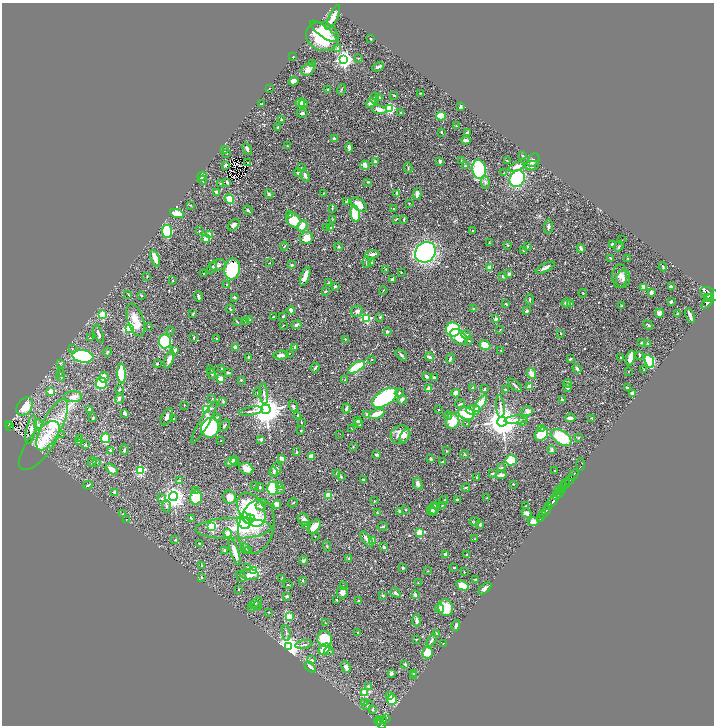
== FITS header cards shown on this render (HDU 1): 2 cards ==
NAXIS1  =                 1424
NAXIS2  =                 1447

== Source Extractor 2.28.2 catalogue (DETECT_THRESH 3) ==
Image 1424 x 1447 px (HDU 1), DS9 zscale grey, zoomed out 1/2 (1 PNG px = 2 x 2 image px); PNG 716 x 728 px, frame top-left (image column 1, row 1446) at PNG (2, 3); each listed source drawn as its Kron ellipse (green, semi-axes under 4 px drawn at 4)
Background 0.711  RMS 0.02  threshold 0.0597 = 3 sigma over >= 5 px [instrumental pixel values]
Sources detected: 644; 54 cannot appear on this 1/2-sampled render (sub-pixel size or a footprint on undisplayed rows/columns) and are neither listed nor drawn; of the other 590, the 500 brightest by FLUX_AUTO listed and drawn (90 fainter detections omitted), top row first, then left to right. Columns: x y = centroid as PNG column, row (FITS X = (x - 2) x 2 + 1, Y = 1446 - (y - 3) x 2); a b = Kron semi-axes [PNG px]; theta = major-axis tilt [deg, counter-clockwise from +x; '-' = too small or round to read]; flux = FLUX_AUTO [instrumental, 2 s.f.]
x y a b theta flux
333 17 14 3 63 35
323 31 16 5 -38 51
322 36 16 14 -23 220
371 39 2 2 - 4.2
338 49 4 3 - 5.8
293 57 2 2 - 2.6
358 58 3 2 - 2.2
344 60 4 4 - 1800
313 63 3 2 - 1.9
378 67 6 2 24 10
308 69 7 5 41 29
294 81 5 4 - 26
269 88 2 2 - 2.2
341 89 5 2 - 4.2
328 90 2 2 - 7.2
420 93 3 2 - 2
394 95 2 2 - 8.2
375 98 5 2 - 5
379 98 3 3 - 5.7
300 103 5 4 - 21
371 103 5 4 - 26
261 104 3 2 - 3.3
303 104 4 2 - 3.8
460 107 4 2 - 6.6
379 109 8 4 -11 30
390 109 3 3 - 340
302 113 5 4 - 9.4
400 113 2 2 - 3
441 116 5 4 - 120
281 119 3 2 - 5.5
457 126 3 2 - 2.7
278 127 4 2 - 7.5
442 132 2 2 - 4.3
467 133 3 2 - 15
334 138 3 2 - 18
466 140 5 3 - 9.9
287 146 2 2 - 2
349 148 5 2 - 14
247 149 6 3 -64 10
224 150 3 2 - 5.6
226 153 2 2 - 2
523 156 3 2 - 2.3
533 160 7 5 54 15
440 161 4 3 - 7.4
461 161 4 2 - 2.4
508 161 3 2 - 3
248 162 2 2 - 2.5
375 162 3 2 - 14
226 165 4 2 - 3.4
365 165 5 3 - 23
465 166 3 3 - 5.4
532 166 7 4 9 16
516 167 8 3 21 36
301 168 4 2 - 2.4
408 168 5 2 - 3.5
479 169 10 6 -82 320
298 173 4 3 - 5.6
504 173 3 2 - 2.1
202 176 5 3 - 21
305 176 6 3 -70 15
517 179 8 7 - 290
203 180 4 2 - 4.8
227 182 4 3 - 6.3
368 182 3 2 - 4
485 182 7 4 -83 8.1
220 183 3 2 - 1.8
217 192 3 2 - 19
397 193 3 3 - 8.4
269 194 4 3 - 7.1
323 194 3 2 - 2.2
417 194 6 4 74 17
229 199 5 4 - 50
346 201 3 2 - 1.9
409 203 2 2 - 2
190 205 3 2 - 2.8
359 205 9 5 -40 43
332 209 2 2 - 2.9
393 209 2 2 - 2.5
248 210 5 2 - 5.4
177 213 7 3 -17 59
355 214 8 4 -78 170
290 215 4 3 - 4.4
332 219 3 2 - 1.8
396 219 3 2 - 3.4
404 219 2 2 - 3.6
293 220 7 6 - 71
234 225 7 4 43 15
302 226 6 4 61 38
548 226 7 3 84 13
327 227 3 2 - 2.1
330 228 3 3 - 3.3
473 230 3 2 - 2.6
167 231 6 5 - 240
199 231 3 2 - 3.1
209 235 2 2 - 89
306 238 7 6 - 48
206 239 4 3 - 33
622 240 2 2 - 2
489 243 3 3 - 3.5
612 244 3 2 - 11
508 245 4 2 - 3
284 246 4 2 - 2.3
527 246 4 3 - 3.3
619 246 5 3 - 4.5
339 247 4 4 - 3.9
581 249 4 3 - 11
523 251 3 3 - 4.8
425 252 11 9 43 1100
372 254 7 3 8 16
155 258 9 3 -68 60
610 258 3 2 - 3.8
628 258 3 2 - 2.4
366 262 6 3 89 6.6
269 263 2 1 - 2
372 263 3 2 - 3.5
218 265 8 5 16 15
292 265 3 2 - 7
212 267 6 4 66 9.4
663 267 4 2 - 4.4
490 268 2 2 - 50
545 268 10 3 26 14
232 269 10 8 79 240
386 269 3 2 - 2.1
401 272 2 2 - 2.4
203 273 2 2 - 2.8
509 274 3 2 - 14
147 276 3 2 - 3.9
305 276 10 3 71 37
503 276 3 3 - 5.7
619 276 12 7 88 22
392 279 3 2 - 6.9
623 279 9 7 76 18
173 281 3 2 - 2.1
329 283 4 3 - 4.4
227 284 2 2 - 5.2
335 286 3 3 - 6.7
644 287 3 3 - 30
671 287 3 3 - 11
383 290 4 2 - 3
325 291 3 2 - 4.5
651 292 4 3 - 10
583 293 4 2 - 2.6
128 294 3 2 - 2.6
710 294 10 5 -27 5000
141 295 4 3 - 3.4
198 296 5 3 - 8.9
234 297 2 2 - 6
707 297 3 2 - 880
530 300 5 2 - 5.2
708 301 9 4 58 3800
671 302 3 2 - 12
566 303 4 4 - 8.1
506 304 2 2 - 3.6
570 304 4 3 - 9
622 306 3 2 - 2.7
473 308 3 2 - 3.1
230 309 4 2 - 4.6
291 310 4 3 - 11
357 311 6 5 - 11
526 311 3 2 - 9.3
659 313 4 4 - 13
677 313 2 2 - 2.2
193 314 3 2 - 3.1
103 315 3 3 - 250
283 316 3 2 - 5.2
690 316 8 2 -68 29
273 317 2 2 - 4.8
380 317 2 2 - 5.6
366 318 3 3 - 340
250 319 3 2 - 2.1
496 319 4 3 - 9.7
136 320 17 8 -71 64
246 321 3 3 - 4.2
237 322 3 2 - 3.4
283 325 4 2 - 2.4
296 325 5 3 - 8.8
648 325 5 2 - 4.1
149 326 2 2 - 2.6
130 328 3 3 - 560
453 329 7 7 - 320
500 330 3 3 - 1.9
170 331 3 2 - 2.1
387 332 2 2 - 12
98 333 9 2 -69 12
561 333 2 2 - 3.1
466 335 5 3 - 5.6
194 337 4 2 - 3.3
459 337 10 6 -40 63
90 338 3 2 - 1.8
216 339 2 2 - 3.4
345 339 2 2 - 2.9
165 341 7 6 - 290
469 341 2 2 - 2.6
642 342 3 2 - 5.4
648 343 2 2 - 2.8
485 345 5 4 - 56
235 347 4 3 - 19
295 347 3 3 - 7.6
72 349 3 3 - 3
175 350 3 2 - 19
501 350 2 2 - 3.3
107 352 4 3 - 3.7
289 354 2 2 - 1.9
281 355 7 3 4 17
401 355 6 3 -46 7
639 355 3 2 - 4
83 356 10 6 -8 410
248 357 3 2 - 5.7
429 357 4 3 - 11
621 357 2 2 - 4.6
631 358 7 3 77 55
169 359 9 4 70 19
372 359 2 2 - 2.7
450 359 5 2 - 10
570 359 3 3 - 4.3
649 361 7 4 -68 270
61 363 4 2 - 3.2
157 364 2 2 - 5.2
357 367 9 4 32 160
221 368 3 2 - 2.5
315 368 5 2 - 8.2
211 369 3 2 - 2.6
577 369 5 3 - 12
644 370 3 2 - 2.3
628 371 2 2 - 1.8
228 372 3 2 - 5.2
60 373 4 3 - 3
121 374 10 4 -89 150
211 374 5 2 - 5
531 374 5 3 - 33
426 376 4 3 - 8.8
61 377 5 2 - 3.1
104 377 5 4 - 27
434 377 3 2 - 7.9
221 378 3 3 - 35
241 380 3 3 - 3.9
345 380 3 3 - 4.2
101 383 6 5 - 160
568 383 4 2 - 2.8
515 385 8 2 -43 7.6
530 387 2 2 - 77
568 387 2 2 - 33
473 388 3 3 - 4.9
627 388 2 2 - 4.5
119 389 3 2 - 4.6
429 389 2 2 - 77
484 389 4 3 - 7.8
505 389 4 2 - 4.9
51 391 2 2 - 57
257 393 3 2 - 2
399 393 4 4 - 5.9
456 393 4 3 - 32
633 393 4 2 - 16
264 394 10 3 -83 12
73 397 9 5 2 25
119 398 5 4 - 8.2
385 398 14 7 33 520
212 399 3 2 - 2.4
402 400 5 3 - 11
562 400 3 2 - 5.5
223 401 3 2 - 4.8
480 403 10 4 55 56
460 404 5 2 - 5.1
184 405 2 2 - 2.3
25 406 10 7 53 73
293 406 6 4 -69 7.6
500 406 11 3 -85 14
346 408 5 3 - 9.4
89 409 4 2 - 5.4
207 409 3 3 - 280
266 409 5 5 - 7900
439 409 2 2 - 2.1
473 410 7 5 5 22
251 411 11 3 10 11
527 411 6 5 - 16
125 413 4 2 - 11
466 413 8 6 -19 200
377 414 8 3 20 63
298 415 3 2 - 6.5
367 415 4 3 - 9.6
448 415 4 3 - 3.7
167 417 9 5 63 15
217 417 3 3 - 3.1
93 418 3 2 - 3.4
570 418 5 3 - 19
592 418 2 2 - 6.3
173 419 3 2 - 2.6
516 420 12 3 5 16
358 421 4 3 - 15
452 421 7 7 - 81
502 421 5 5 - 8500
522 421 3 2 - 2.7
204 422 24 4 60 53
301 422 2 2 - 3.5
359 423 4 3 - 12
8 424 4 2 - 75
38 424 5 3 - 5.3
467 424 2 2 - 2.5
52 425 28 10 63 190
225 425 6 2 53 5.4
10 427 2 1 - 8.6
210 428 10 9 - 310
542 428 2 2 - 2.3
352 429 4 2 - 1.9
31 430 14 5 78 19
301 431 3 2 - 2.6
340 434 2 1 - 1.9
400 434 10 9 - 44
541 434 7 6 - 110
62 435 2 2 - 1.9
405 436 7 4 58 9.2
561 437 11 7 -33 150
578 437 3 2 - 4.7
106 438 5 4 - 120
79 439 4 3 - 3
261 439 3 3 - 9.5
221 440 2 1 - 1.8
78 442 3 2 - 3.3
39 445 29 12 53 75
85 445 3 3 - 3.8
353 447 3 2 - 2.3
110 450 2 2 - 15
124 450 5 3 - 6.8
551 450 4 3 - 11
446 451 3 3 - 3.8
297 452 4 3 - 3.2
465 454 4 2 - 3.2
377 455 4 3 - 7.5
311 456 4 3 - 34
282 458 3 2 - 32
431 459 2 2 - 26
511 460 6 5 - 110
231 461 6 2 32 18
235 461 5 3 - 6.9
443 461 3 2 - 3.3
92 462 5 3 - 4
97 462 3 2 - 4.5
581 464 6 2 86 97
501 468 3 2 - 6.9
111 469 7 4 -37 29
246 469 7 5 -23 31
276 469 7 5 66 12
140 470 3 3 - 320
554 471 2 2 - 3.6
273 472 5 4 - 5.8
336 473 4 2 - 2.1
492 474 3 3 - 4.8
574 474 6 2 47 1300
501 475 5 3 - 20
341 477 3 2 - 3.5
476 478 4 2 - 4
363 479 2 2 - 3.5
570 480 6 2 53 1200
179 481 3 3 - 10
418 484 6 4 -64 14
513 484 2 2 - 2.2
566 484 5 2 - 330
88 485 5 2 - 6.4
279 485 2 2 - 26
254 486 3 3 - 3.8
563 486 4 2 - 340
260 487 4 3 - 4.7
466 487 4 2 - 4.3
272 488 6 5 - 110
281 489 3 3 - 2.3
562 489 3 2 - 370
558 490 4 1 - 130
195 491 3 2 - 8
114 492 2 2 - 27
560 493 4 1 - 330
328 495 4 3 - 71
556 496 4 3 - 950
173 497 4 4 - 3000
196 497 7 6 - 86
230 497 7 6 - 30
162 498 4 3 - 6.1
487 498 2 2 - 2.4
444 500 4 2 - 2.8
457 500 3 2 - 4.2
374 501 2 1 - 2.3
553 501 7 3 46 2500
293 503 5 2 - 2.5
277 505 4 3 - 39
442 505 4 2 - 3.2
166 506 6 4 -85 9
261 506 5 3 - 20
434 506 4 3 - 4.1
526 506 3 2 - 2.2
549 507 2 2 - 500
434 509 6 4 82 7.9
251 510 18 12 -59 230
405 510 3 2 - 1.8
546 510 5 2 - 970
432 511 5 4 - 8.4
399 512 3 2 - 8.4
378 513 3 3 - 5
526 513 5 4 - 8.7
123 514 3 2 - 2.4
543 515 2 2 - 260
191 518 3 3 - 5.7
246 518 6 4 -52 200
540 518 2 2 - 150
127 519 2 2 - 2.4
250 519 5 4 - 220
304 519 6 5 - 15
474 521 5 3 - 4.8
533 522 5 4 - 53
244 523 7 5 -46 220
306 525 3 2 - 2.1
480 525 4 4 - 4.3
212 526 3 3 - 430
256 526 28 17 77 140
314 527 8 4 52 62
383 527 5 2 - 4.7
233 528 38 10 1 140
228 533 4 3 - 36
420 533 3 3 - 180
315 536 2 2 - 2.1
367 539 9 3 -52 28
475 539 2 2 - 4.1
175 540 2 2 - 2.6
373 540 4 3 - 60
199 543 3 2 - 3.3
327 546 5 2 - 3.4
384 547 3 2 - 9.5
245 549 5 3 - 8.1
225 550 4 3 - 7
248 550 4 3 - 4.8
234 552 14 3 -71 49
445 555 4 3 - 18
466 555 2 2 - 3.2
348 558 3 3 - 5
303 561 4 4 - 6.3
202 566 2 2 - 11
248 567 3 2 - 3.8
454 567 2 2 - 3.7
403 568 3 2 - 5.7
254 571 4 3 - 190
427 571 3 2 - 1.8
464 572 2 2 - 3.7
250 575 9 5 -2 22
241 576 6 2 -58 7.5
202 577 3 3 - 3.3
282 578 3 2 - 1.8
476 579 3 2 - 2.8
303 581 2 2 - 5.1
418 583 3 2 - 1.8
288 585 5 2 - 3
343 586 3 2 - 2.6
462 586 7 4 -25 62
485 588 7 4 39 16
239 589 2 2 - 2.4
342 592 6 5 - 18
395 593 5 3 - 9.6
415 595 3 2 - 14
383 596 4 3 - 3.3
287 597 4 3 - 7.3
337 600 3 3 - 4
359 601 3 2 - 3.9
256 603 7 2 38 4.4
257 606 5 3 - 4.4
252 608 3 2 - 2.3
440 608 4 4 - 19
446 608 8 7 - 89
269 612 2 2 - 2.2
289 617 3 3 - 61
417 620 6 3 89 17
325 623 3 3 - 3.3
456 626 6 3 73 8.6
286 633 8 3 -80 6.6
358 633 3 2 - 2.2
436 633 2 2 - 17
325 639 8 7 - 110
416 639 3 2 - 2.8
432 640 7 3 61 10
443 644 2 1 - 1.9
304 645 8 3 9 6.5
288 647 4 3 - 3400
324 649 7 4 37 64
329 651 5 2 - 3.9
427 653 5 5 - 69
312 660 4 3 - 4.4
405 664 4 4 - 4.1
310 667 6 3 -44 14
346 667 6 4 -67 19
391 674 4 3 - 14
414 674 4 3 - 3
413 676 4 3 - 3.6
368 686 2 2 - 22
365 692 3 3 - 160
390 696 2 2 - 32
392 699 5 4 - 69
365 703 2 2 - 2.7
367 705 5 2 - 3.8
373 709 4 3 - 4.6
386 718 3 2 - 160
378 720 4 2 - 210
384 720 4 2 - 170
380 721 4 1 - 190
381 724 5 3 - 430
At the frame edge (FLAGS 8, measured only in part): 1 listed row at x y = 710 294
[90 fainter detections neither listed nor drawn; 54 sub-pixel or undisplayed-footprint detections neither listed nor drawn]